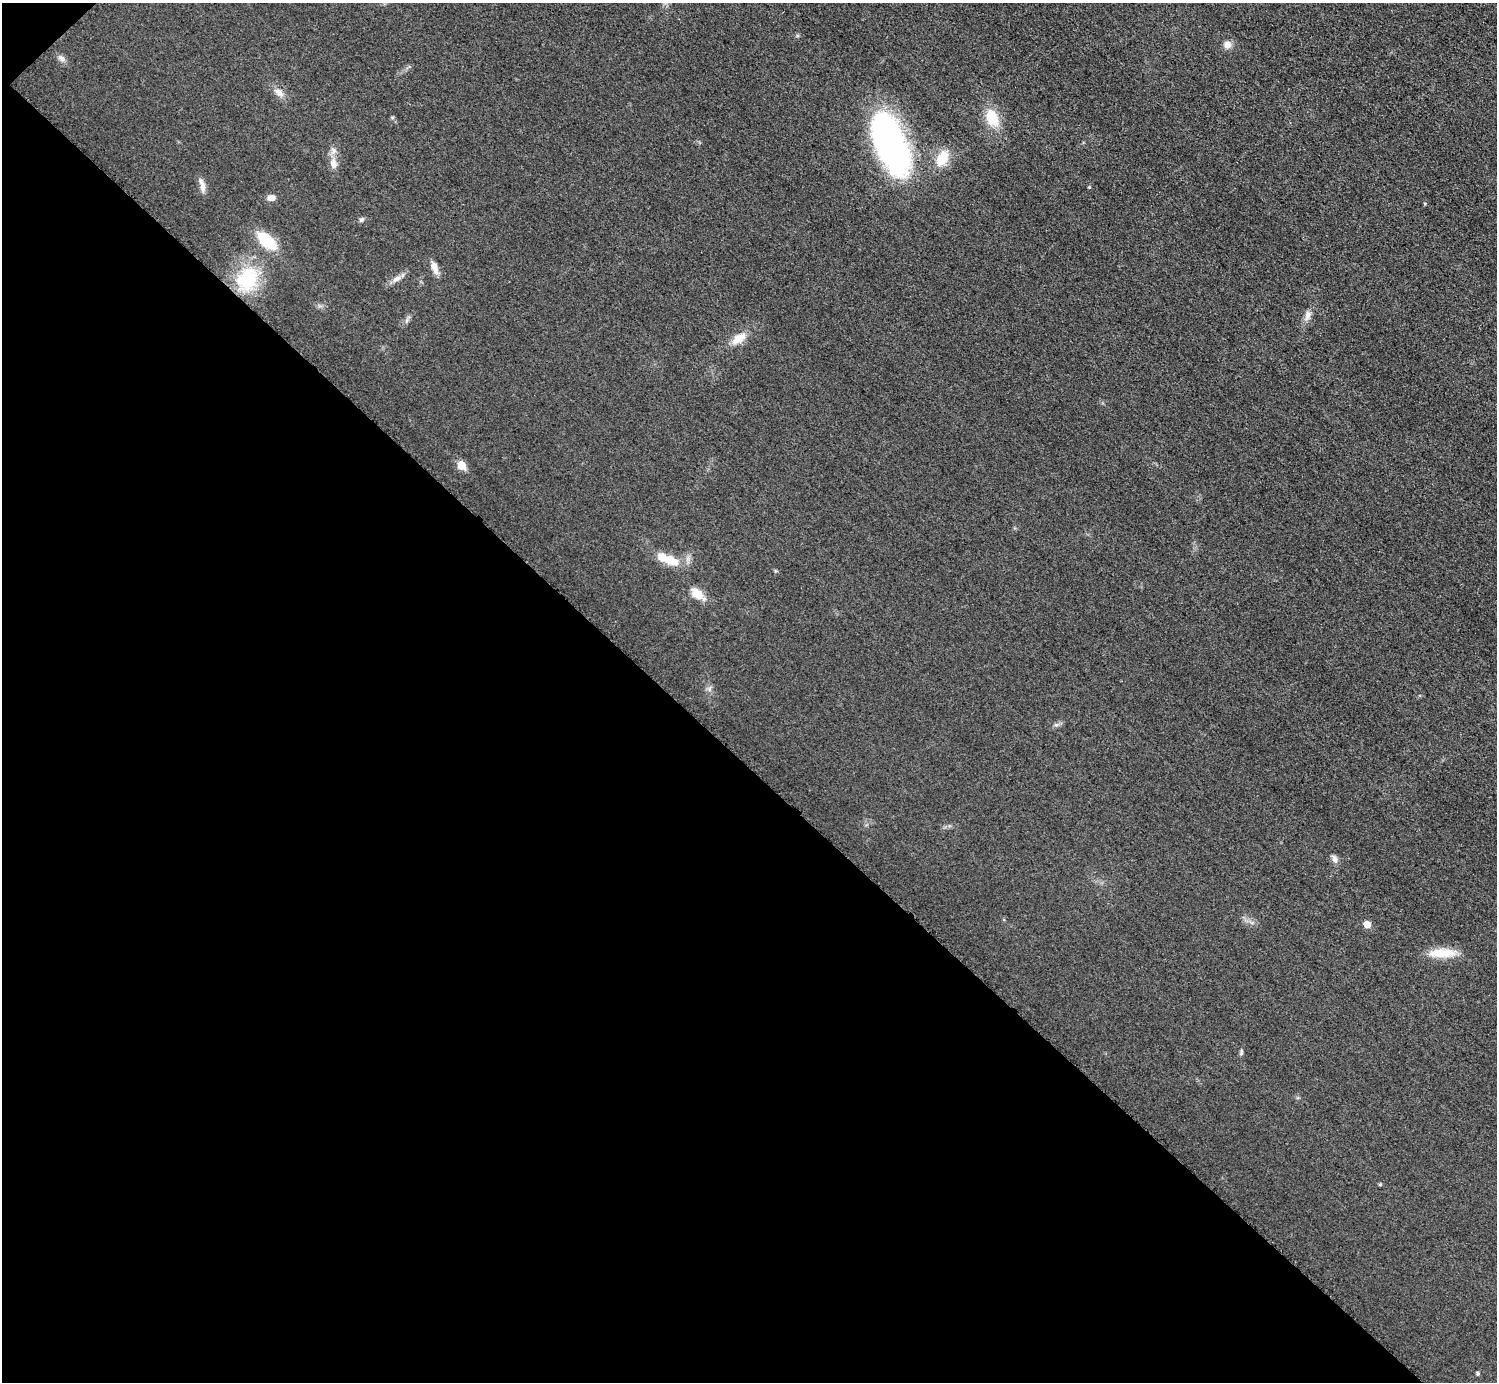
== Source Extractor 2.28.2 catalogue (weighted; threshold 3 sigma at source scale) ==
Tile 9 of 4 x 4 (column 1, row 3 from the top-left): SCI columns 14-1508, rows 1694-3073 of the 6004 x 6004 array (HDU 1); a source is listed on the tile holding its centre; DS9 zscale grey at full resolution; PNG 1499 x 1384 px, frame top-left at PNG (2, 3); no overlay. Shown black and unused: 45% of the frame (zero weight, under 3 of 5 exposures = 1% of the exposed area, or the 3 px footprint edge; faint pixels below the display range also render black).
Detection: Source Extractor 2.28.2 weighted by HDU 2 'WHT'; one run over the whole footprint, this tile lists its part. Background 0.0182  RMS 0.0054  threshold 0.0244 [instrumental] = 3 sigma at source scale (4.5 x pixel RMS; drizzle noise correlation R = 1.50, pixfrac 1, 0.05/0.05 arcsec/px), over >= 5 px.
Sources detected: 27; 1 inside a brighter object's white glare — not listed; the other 26 listed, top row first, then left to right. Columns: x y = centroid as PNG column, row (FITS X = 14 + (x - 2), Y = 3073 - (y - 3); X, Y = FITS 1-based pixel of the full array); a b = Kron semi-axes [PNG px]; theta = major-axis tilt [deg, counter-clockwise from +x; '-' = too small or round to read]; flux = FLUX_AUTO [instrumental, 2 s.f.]
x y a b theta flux
1227 45 10 9 - 3
62 59 10 7 -34 2.1
279 92 15 8 -42 3.4
992 118 16 11 -65 15
890 143 67 29 -68 140
942 158 18 12 61 12
333 164 14 9 -85 4.1
202 185 19 6 -76 3.1
271 198 9 7 8 2.7
362 220 7 5 44 1.1
267 241 20 10 -42 22
434 267 16 7 -70 3.8
247 279 34 27 61 30
396 279 15 6 33 3
1308 315 15 7 75 3.1
739 338 20 10 32 6.7
461 465 6 5 - 13
671 560 21 11 -33 9
697 593 15 11 -42 6.4
709 689 7 4 89 1.2
1334 859 11 6 -70 2.2
1367 924 5 5 - 6.4
1442 953 34 10 0 12
1241 1052 9 4 79 0.97
1380 1184 5 4 - 0.58
1478 1373 5 4 - 0.96
Unlisted compact peaks at least as high as the median listed source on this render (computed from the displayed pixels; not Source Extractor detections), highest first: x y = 1089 187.